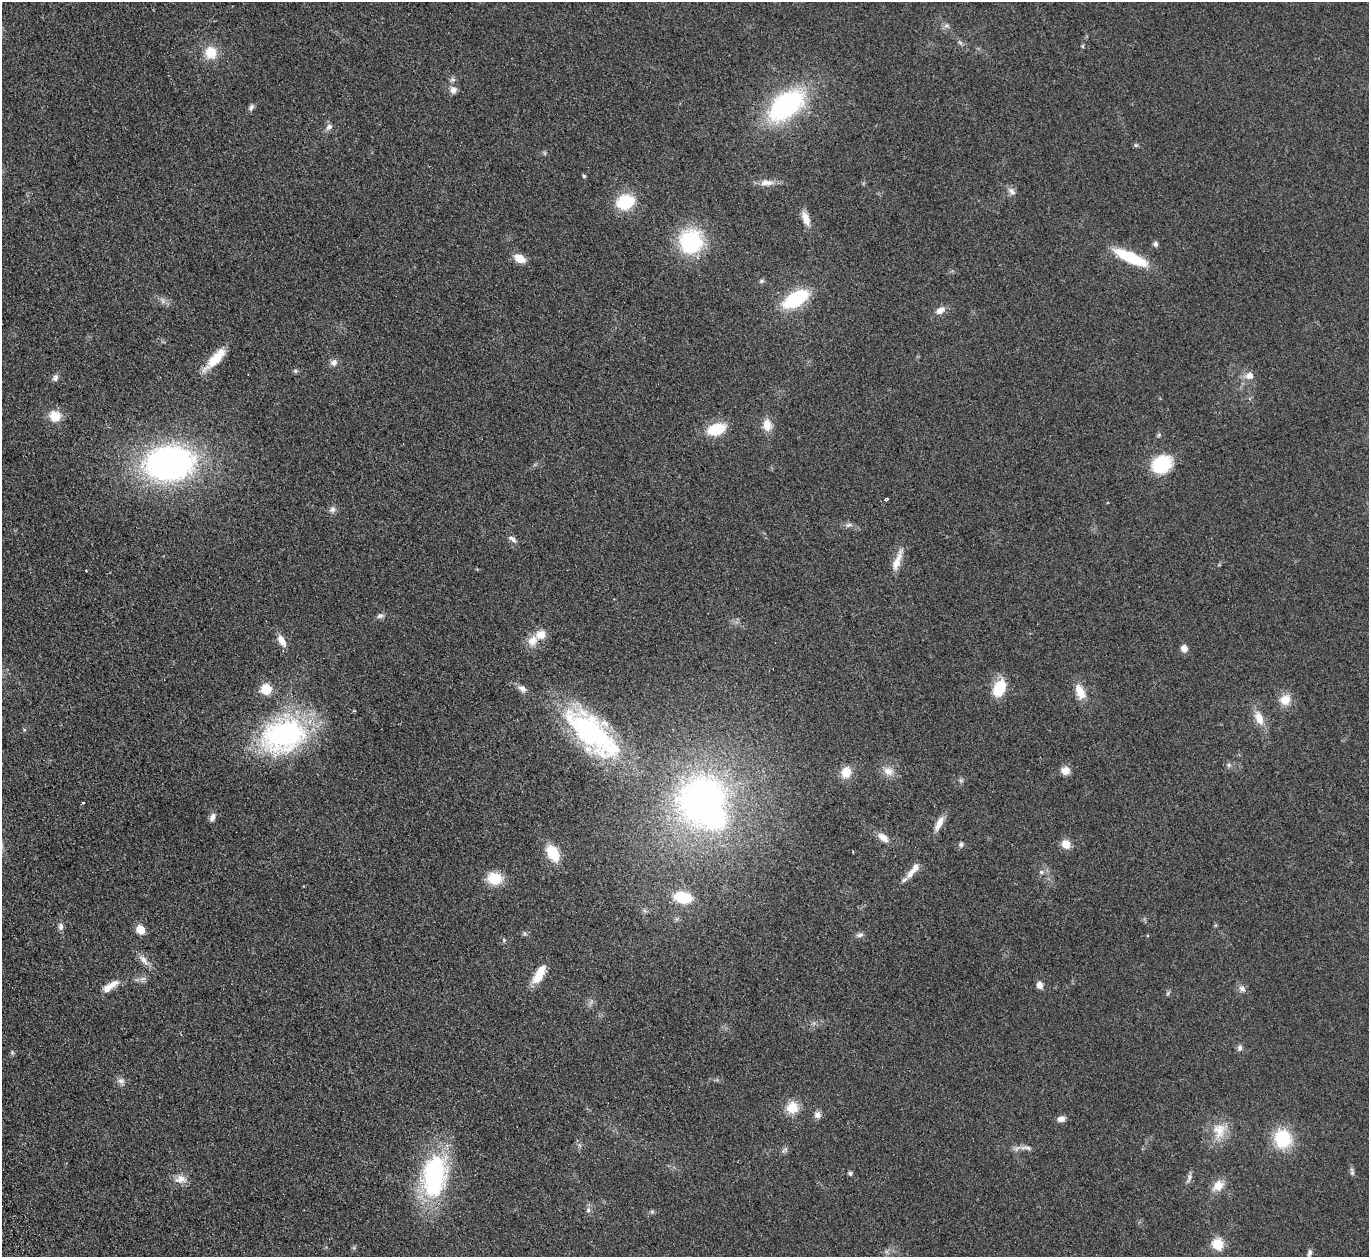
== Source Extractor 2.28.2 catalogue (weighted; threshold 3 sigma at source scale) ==
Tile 7 of 4 x 4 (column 3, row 2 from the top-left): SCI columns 2789-4155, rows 2815-4069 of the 5577 x 5501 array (HDU 1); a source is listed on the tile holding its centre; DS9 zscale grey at full resolution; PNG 1371 x 1259 px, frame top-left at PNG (2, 2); no overlay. Shown black and unused: <1% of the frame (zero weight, under 2 of 3 exposures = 3% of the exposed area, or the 3 px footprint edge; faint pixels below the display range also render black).
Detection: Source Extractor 2.28.2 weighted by HDU 2 'WHT'; one run over the whole footprint, this tile lists its part. Background 0.0847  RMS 0.0093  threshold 0.0421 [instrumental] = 3 sigma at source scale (4.5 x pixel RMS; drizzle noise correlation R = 1.50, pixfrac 1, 0.05/0.05 arcsec/px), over >= 5 px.
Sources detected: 105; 1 too faint to see at this stretch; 1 inside a brighter object's white glare — not listed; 5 inside a brighter listed object's ellipse — not listed separately; the other 98 listed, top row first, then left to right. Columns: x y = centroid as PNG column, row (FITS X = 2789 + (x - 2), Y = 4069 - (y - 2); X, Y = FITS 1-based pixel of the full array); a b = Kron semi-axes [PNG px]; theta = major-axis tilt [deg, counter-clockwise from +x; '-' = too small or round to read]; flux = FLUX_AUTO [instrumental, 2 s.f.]
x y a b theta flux
947 26 9 4 8 2.2
211 53 16 15 - 18
453 90 10 8 -72 4.8
786 105 33 19 37 160
251 107 8 6 54 2.6
329 127 9 7 37 3.5
1136 145 5 5 - 1.5
584 176 4 4 - 1.5
767 183 20 8 1 7.7
1012 191 13 8 -54 4.4
625 202 17 14 18 42
806 218 17 8 -69 9.3
691 241 22 21 - 79
1155 244 6 5 - 2.7
1131 257 38 10 -24 45
520 258 13 8 -28 12
762 281 7 5 20 1.7
796 299 21 10 30 79
940 310 12 7 33 6.4
215 359 32 10 47 21
334 362 10 8 47 4.4
295 371 6 5 - 1.5
1250 376 11 8 24 6.7
55 378 10 7 68 3.2
55 416 15 14 - 14
767 425 15 10 -88 11
716 429 16 10 18 34
1159 435 6 5 - 1.4
169 463 41 29 5 310
1162 464 16 12 29 62
886 499 4 3 - 1.7
332 509 10 7 31 3.4
848 525 9 5 25 2.3
512 539 12 6 -39 3.4
897 561 32 8 70 12
86 570 3 2 - 0.77
380 616 9 7 18 2.8
541 635 13 11 11 10
282 641 15 7 -61 8.5
1184 648 8 7 - 5.5
522 688 11 7 -33 4.7
998 688 19 13 77 24
266 689 6 6 - 61
1080 692 20 11 -68 14
1285 700 14 13 - 13
354 711 4 3 - 0.96
1259 718 18 10 -68 13
590 731 68 32 -44 160
284 735 52 38 21 180
1229 765 6 5 - 1.8
1065 770 10 9 - 7.9
888 771 14 11 -8 8.6
846 772 11 9 61 16
704 801 50 44 42 350
83 803 3 3 - 1.1
213 817 10 6 61 4.2
939 823 22 8 61 8.8
883 837 15 8 -38 7.7
961 844 6 6 - 2.3
1066 844 9 8 - 10
853 852 3 2 - 0.84
553 853 16 10 -61 29
1041 872 7 6 - 2.3
911 873 21 7 51 9.2
495 878 13 11 -7 26
683 897 15 9 -9 36
61 927 9 6 88 3.4
140 930 8 7 - 14
524 933 6 4 -71 1.3
860 935 10 6 14 2.8
504 940 6 3 -72 1.1
144 960 19 7 -51 6.6
539 974 22 9 59 19
143 979 9 4 8 2.8
113 984 16 8 30 7.8
1040 985 7 6 - 6.2
1242 989 10 7 -33 3.8
1168 993 7 4 72 1.4
1240 1048 8 6 74 2.8
12 1053 6 5 - 1.4
121 1081 11 8 2 4
792 1108 14 13 - 16
817 1115 9 8 - 4.5
1061 1119 9 6 14 5.1
1219 1130 22 18 86 19
1283 1138 20 17 -79 43
1026 1148 18 6 -6 5.1
785 1149 7 4 -19 1.8
850 1173 6 5 - 1.7
1352 1173 7 6 - 2
434 1176 45 24 82 140
1189 1178 15 5 73 3.2
181 1179 14 12 -4 8
1218 1186 16 11 42 11
588 1210 6 5 - 2
652 1212 7 4 0 1.5
1218 1244 6 6 - 72
1309 1253 11 5 75 2.6